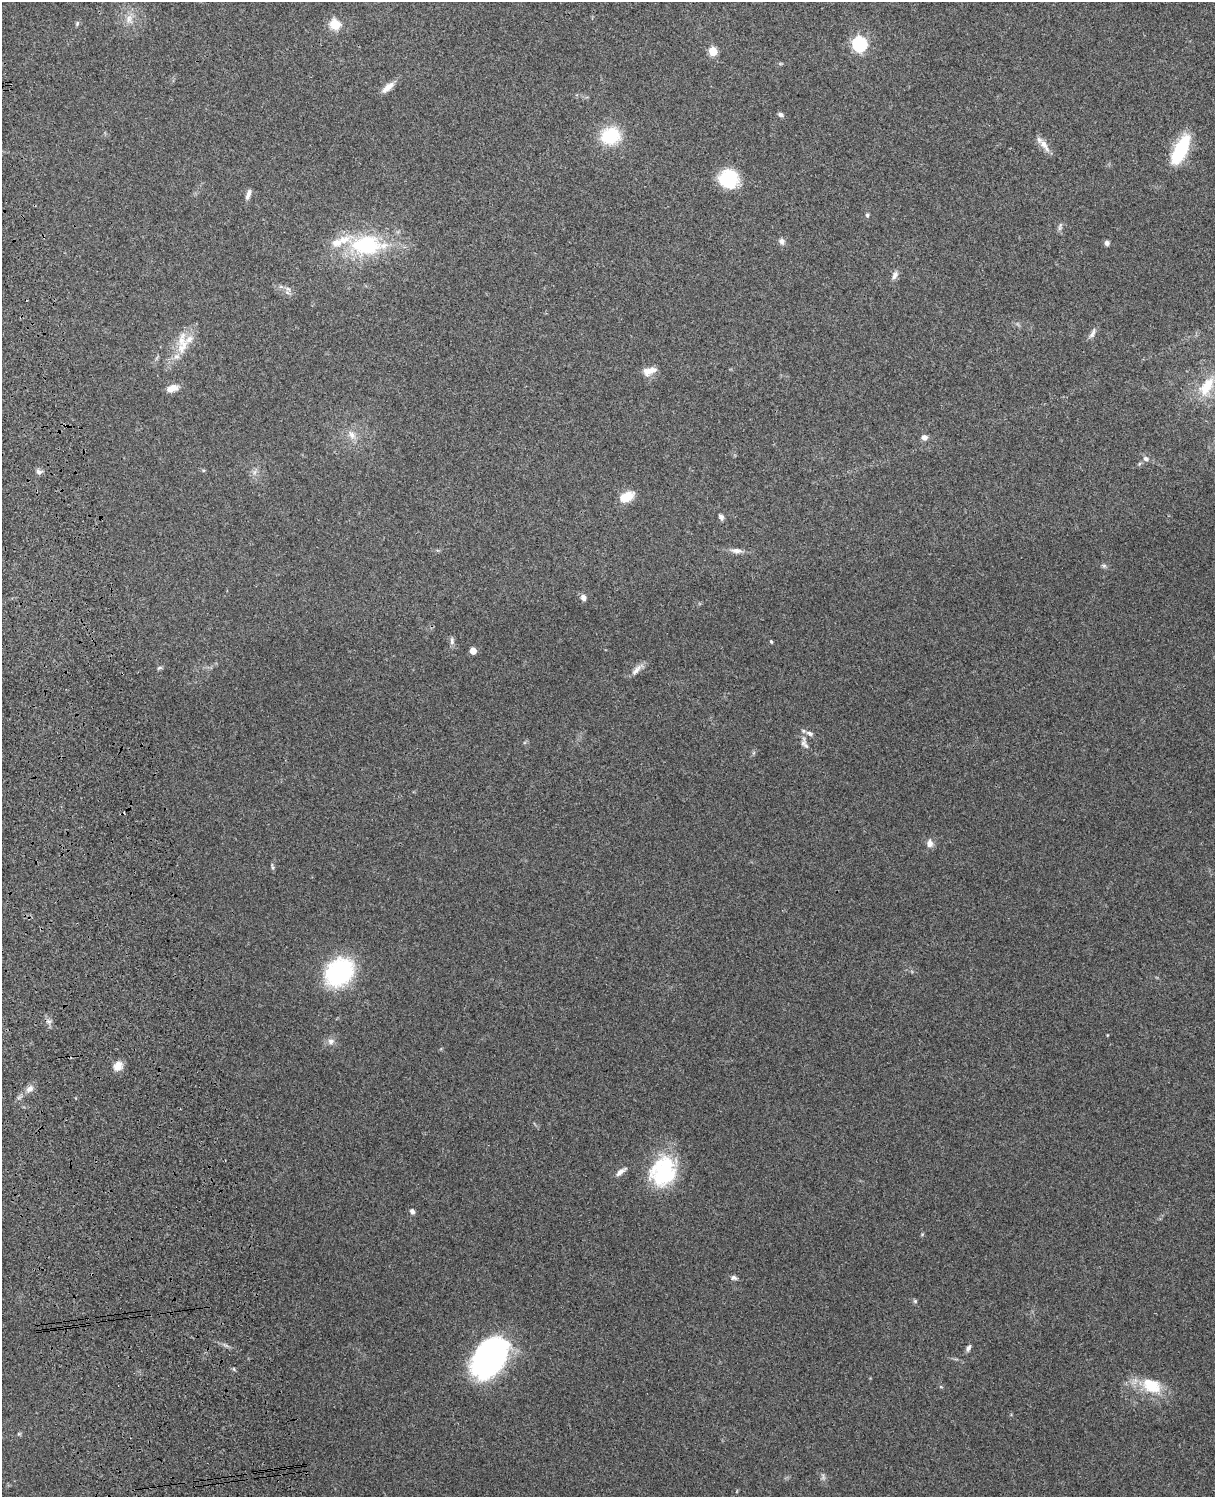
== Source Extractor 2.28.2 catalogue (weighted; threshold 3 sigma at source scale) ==
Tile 7 of 4 x 3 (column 3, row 2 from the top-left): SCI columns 2543-3755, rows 1660-3154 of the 5088 x 4927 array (HDU 1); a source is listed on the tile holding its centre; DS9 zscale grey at full resolution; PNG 1217 x 1499 px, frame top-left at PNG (2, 2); no overlay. Shown black and unused: <1% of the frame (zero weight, under 3 of 4 exposures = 6% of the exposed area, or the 3 px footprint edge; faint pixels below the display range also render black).
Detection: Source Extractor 2.28.2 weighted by HDU 2 'WHT'; one run over the whole footprint, this tile lists its part. Background 0.217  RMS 0.0083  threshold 0.0375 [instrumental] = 3 sigma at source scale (4.5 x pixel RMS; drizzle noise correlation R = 1.50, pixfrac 1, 0.05/0.05 arcsec/px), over >= 5 px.
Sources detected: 61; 1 inside a brighter object's white glare — not listed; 4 inside a brighter listed object's ellipse — not listed separately; the other 56 listed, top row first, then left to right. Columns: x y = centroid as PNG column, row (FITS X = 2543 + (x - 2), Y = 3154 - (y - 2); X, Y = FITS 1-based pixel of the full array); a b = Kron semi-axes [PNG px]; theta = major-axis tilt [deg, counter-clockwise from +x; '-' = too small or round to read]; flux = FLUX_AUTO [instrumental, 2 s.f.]
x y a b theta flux
129 19 14 10 -74 7.5
77 24 7 5 65 1.4
335 24 6 5 - 52
860 44 7 6 - 160
713 51 5 5 - 32
388 87 19 7 40 6.9
780 114 7 5 -18 2.2
610 136 24 20 14 33
1043 144 15 9 -48 6.9
1180 150 32 12 64 46
728 179 21 20 - 34
248 194 13 5 72 4
867 215 6 5 - 1.4
1060 227 12 4 79 2.1
782 241 9 8 - 3.1
1107 243 6 5 - 2.4
366 245 42 24 -1 75
895 275 12 7 64 3.8
288 289 8 5 -44 2.6
1092 333 15 6 65 3.4
183 347 32 14 71 20
649 371 18 9 19 8
1206 386 29 15 58 25
172 388 14 8 20 7.4
352 435 13 8 -54 6.1
924 437 7 6 - 3.6
1146 459 7 6 - 2.9
39 472 9 6 -20 2.7
255 472 7 4 70 2.1
626 497 14 8 24 19
721 517 7 5 -64 2.5
736 551 15 7 -5 4.9
1104 566 6 6 - 1.6
583 598 8 6 -66 3.4
452 641 11 6 86 2.6
771 641 5 3 - 0.96
473 651 5 5 - 10
160 668 8 4 8 1.3
636 670 19 7 48 5.3
803 743 18 8 81 4.9
930 843 10 8 -88 4.6
339 972 29 23 46 92
48 1021 8 5 -6 2.4
331 1041 9 8 - 3.9
118 1066 12 10 54 7.3
30 1089 11 8 36 4.8
663 1170 37 31 61 60
621 1172 16 6 36 4.3
412 1211 6 6 - 2.5
734 1278 8 6 -7 2.3
915 1301 5 5 - 1.2
968 1348 9 5 63 2.4
490 1356 39 26 53 200
1152 1387 27 19 -7 27
19 1434 6 4 -18 0.93
823 1476 10 3 -80 1.8